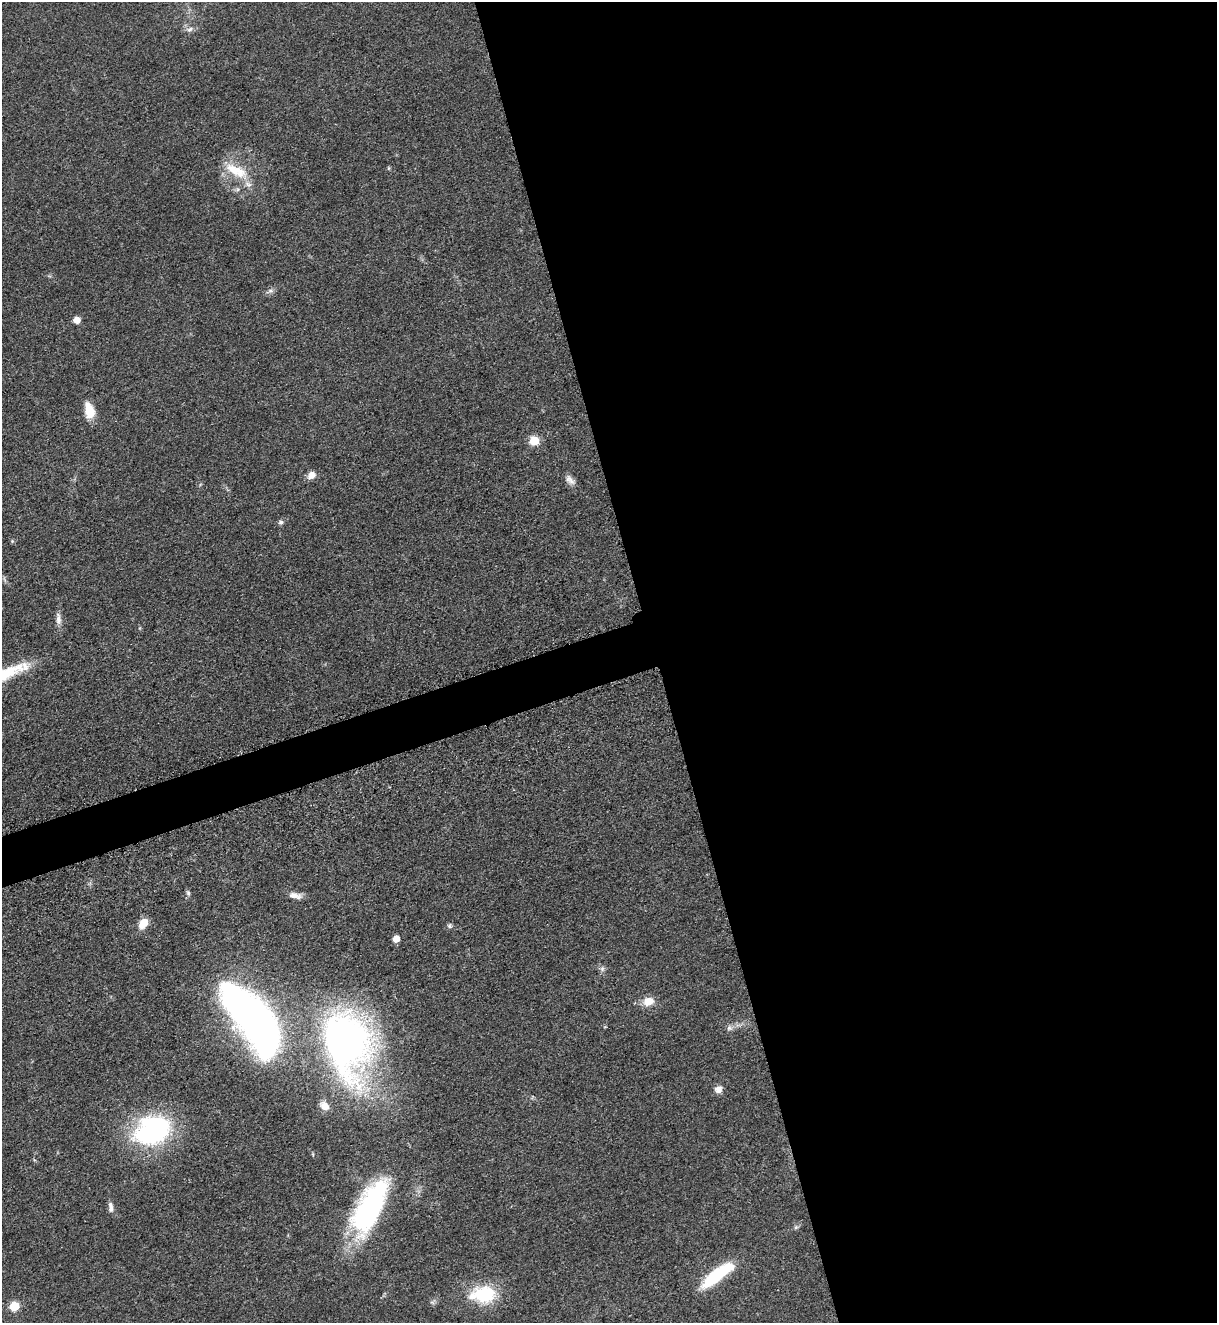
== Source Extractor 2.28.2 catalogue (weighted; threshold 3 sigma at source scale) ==
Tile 8 of 4 x 4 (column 4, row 2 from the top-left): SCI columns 3927-5141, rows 2707-4027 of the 5317 x 5365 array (HDU 1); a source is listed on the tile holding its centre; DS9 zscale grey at full resolution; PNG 1219 x 1325 px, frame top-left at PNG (2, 2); no overlay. Shown black and unused: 48% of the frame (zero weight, under 3 of 5 exposures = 4% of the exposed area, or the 3 px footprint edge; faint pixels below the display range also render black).
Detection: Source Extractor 2.28.2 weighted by HDU 2 'WHT'; one run over the whole footprint, this tile lists its part. Background 0.051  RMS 0.0059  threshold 0.0267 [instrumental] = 3 sigma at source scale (4.5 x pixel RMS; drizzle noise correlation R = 1.50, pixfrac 1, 0.05/0.05 arcsec/px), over >= 5 px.
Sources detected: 35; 1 inside a brighter object's white glare — not listed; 2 inside a brighter listed object's ellipse — not listed separately; the other 32 listed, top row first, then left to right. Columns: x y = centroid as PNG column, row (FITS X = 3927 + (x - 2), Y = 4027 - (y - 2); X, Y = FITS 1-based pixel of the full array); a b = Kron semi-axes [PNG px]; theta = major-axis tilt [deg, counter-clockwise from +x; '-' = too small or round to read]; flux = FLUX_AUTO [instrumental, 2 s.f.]
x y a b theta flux
190 29 9 7 17 2.6
389 168 6 4 71 0.65
236 171 38 15 -26 18
270 291 6 6 - 1.6
77 320 5 5 - 7.8
89 410 18 10 -77 11
534 441 5 5 - 30
311 475 9 8 - 4.4
570 480 15 8 -52 3.3
281 522 7 6 - 1.4
58 619 17 7 -87 3.6
6 673 53 14 25 29
188 893 6 5 - 1.2
295 895 17 7 -8 4.4
143 923 10 7 52 10
449 926 6 6 - 1.3
396 939 5 5 - 8.4
602 969 8 5 -85 1.7
648 1001 15 11 15 6.9
258 1022 64 31 -54 340
729 1028 7 7 - 1.9
345 1041 51 34 -76 360
718 1089 10 9 - 3.4
325 1106 11 8 -40 5.5
152 1131 44 31 25 86
111 1208 14 6 -85 2.8
369 1208 66 26 64 100
796 1227 6 5 - 1.1
717 1275 37 11 37 37
485 1294 29 22 -6 28
432 1302 7 4 -19 1.1
14 1306 5 5 - 27
Isophote crosses this tile's border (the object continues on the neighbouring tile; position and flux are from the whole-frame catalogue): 1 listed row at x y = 6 673